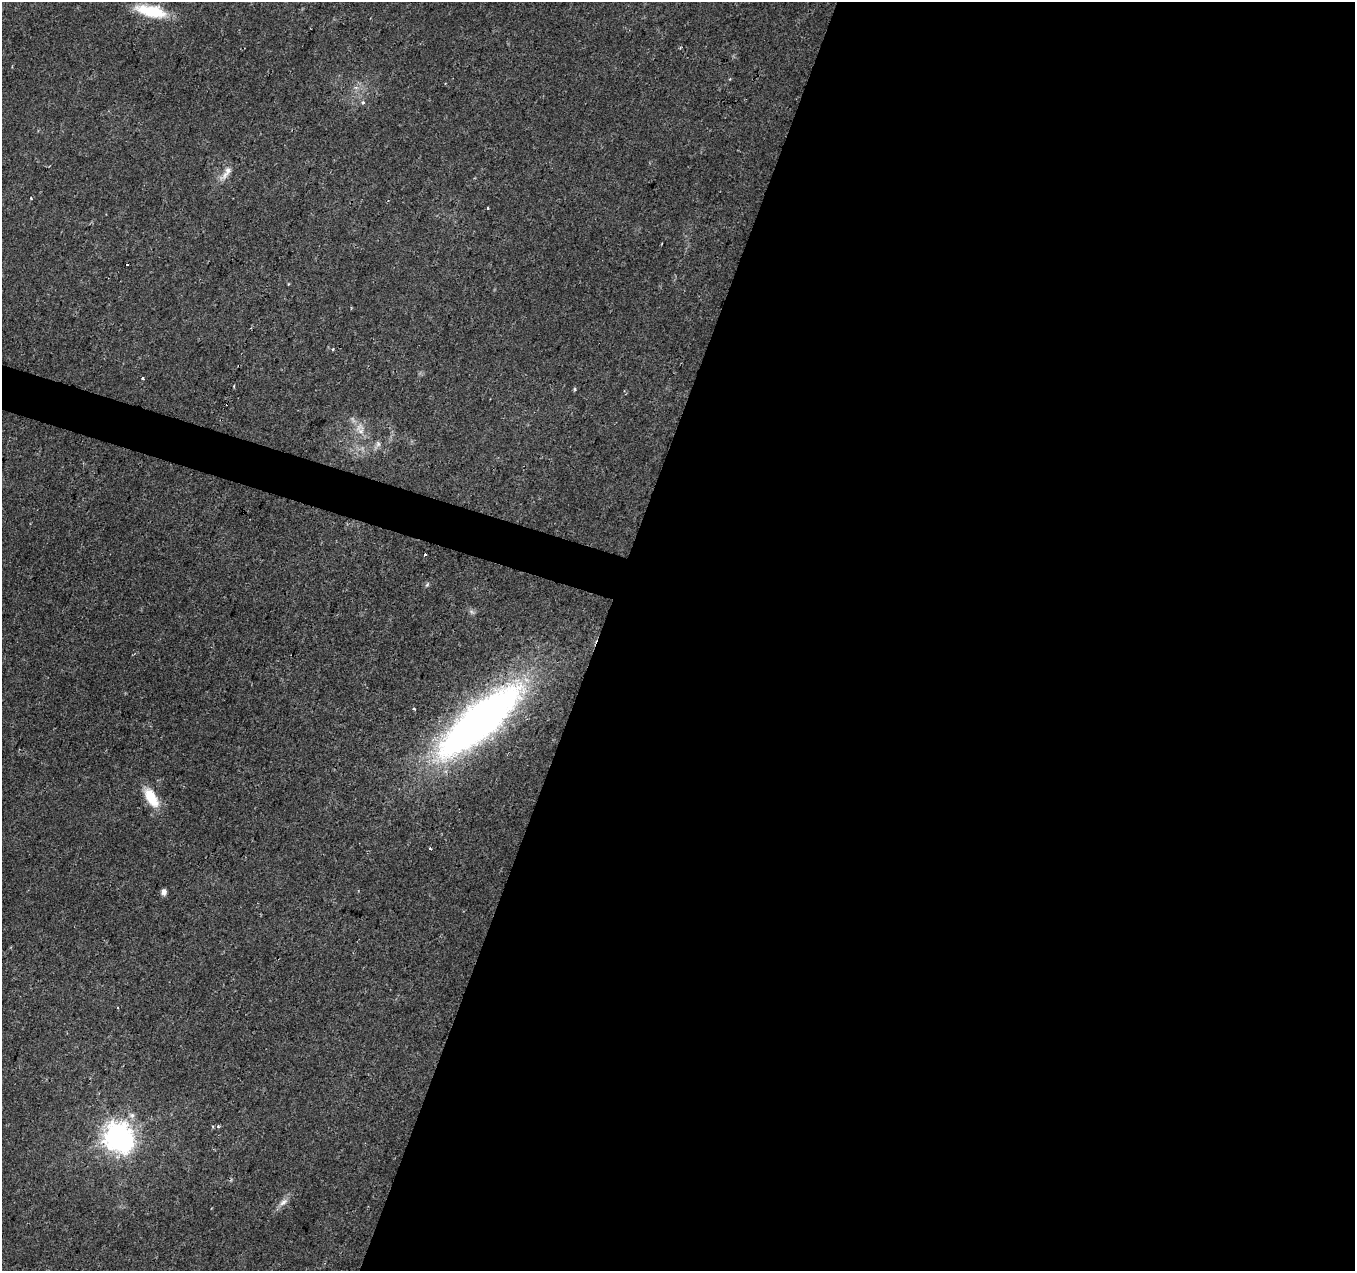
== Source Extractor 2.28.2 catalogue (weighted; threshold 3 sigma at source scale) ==
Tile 12 of 4 x 4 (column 4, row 3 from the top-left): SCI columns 4060-5412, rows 1486-2754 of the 5423 x 5572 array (HDU 1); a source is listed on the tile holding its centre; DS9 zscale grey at full resolution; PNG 1357 x 1273 px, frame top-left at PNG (2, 2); no overlay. Shown black and unused: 58% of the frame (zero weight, under 2 of 3 exposures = <1% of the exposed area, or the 3 px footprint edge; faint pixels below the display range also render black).
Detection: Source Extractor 2.28.2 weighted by HDU 2 'WHT'; one run over the whole footprint, this tile lists its part. Background 0.023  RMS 0.0028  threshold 0.0128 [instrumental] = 3 sigma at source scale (4.5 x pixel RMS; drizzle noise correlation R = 1.50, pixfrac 1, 0.0396/0.0396 arcsec/px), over >= 5 px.
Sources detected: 23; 1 inside a brighter object's white glare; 1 cosmic-ray / hot-pixel residue — not listed; the other 21 listed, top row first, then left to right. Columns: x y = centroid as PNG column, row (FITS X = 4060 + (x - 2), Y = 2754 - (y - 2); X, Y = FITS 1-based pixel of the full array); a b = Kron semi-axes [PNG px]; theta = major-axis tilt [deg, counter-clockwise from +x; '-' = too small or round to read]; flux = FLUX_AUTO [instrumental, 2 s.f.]
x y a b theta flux
151 11 36 12 -12 11
363 102 4 4 - 0.71
226 173 25 7 55 2.5
488 208 3 2 - 0.27
333 349 3 3 - 0.53
142 378 3 3 - 0.51
234 386 3 2 - 0.41
575 389 6 4 -90 0.32
361 431 15 8 63 2.4
378 444 9 6 -75 0.9
425 555 3 3 - 0.75
427 585 6 4 20 0.42
472 612 7 4 -19 0.59
414 709 3 3 - 0.54
479 721 85 26 41 180
151 797 26 12 -60 7.1
429 848 3 3 - 0.82
164 892 6 5 - 1.4
218 1126 5 4 - 0.43
117 1136 9 8 - 330
283 1202 13 7 37 1.7